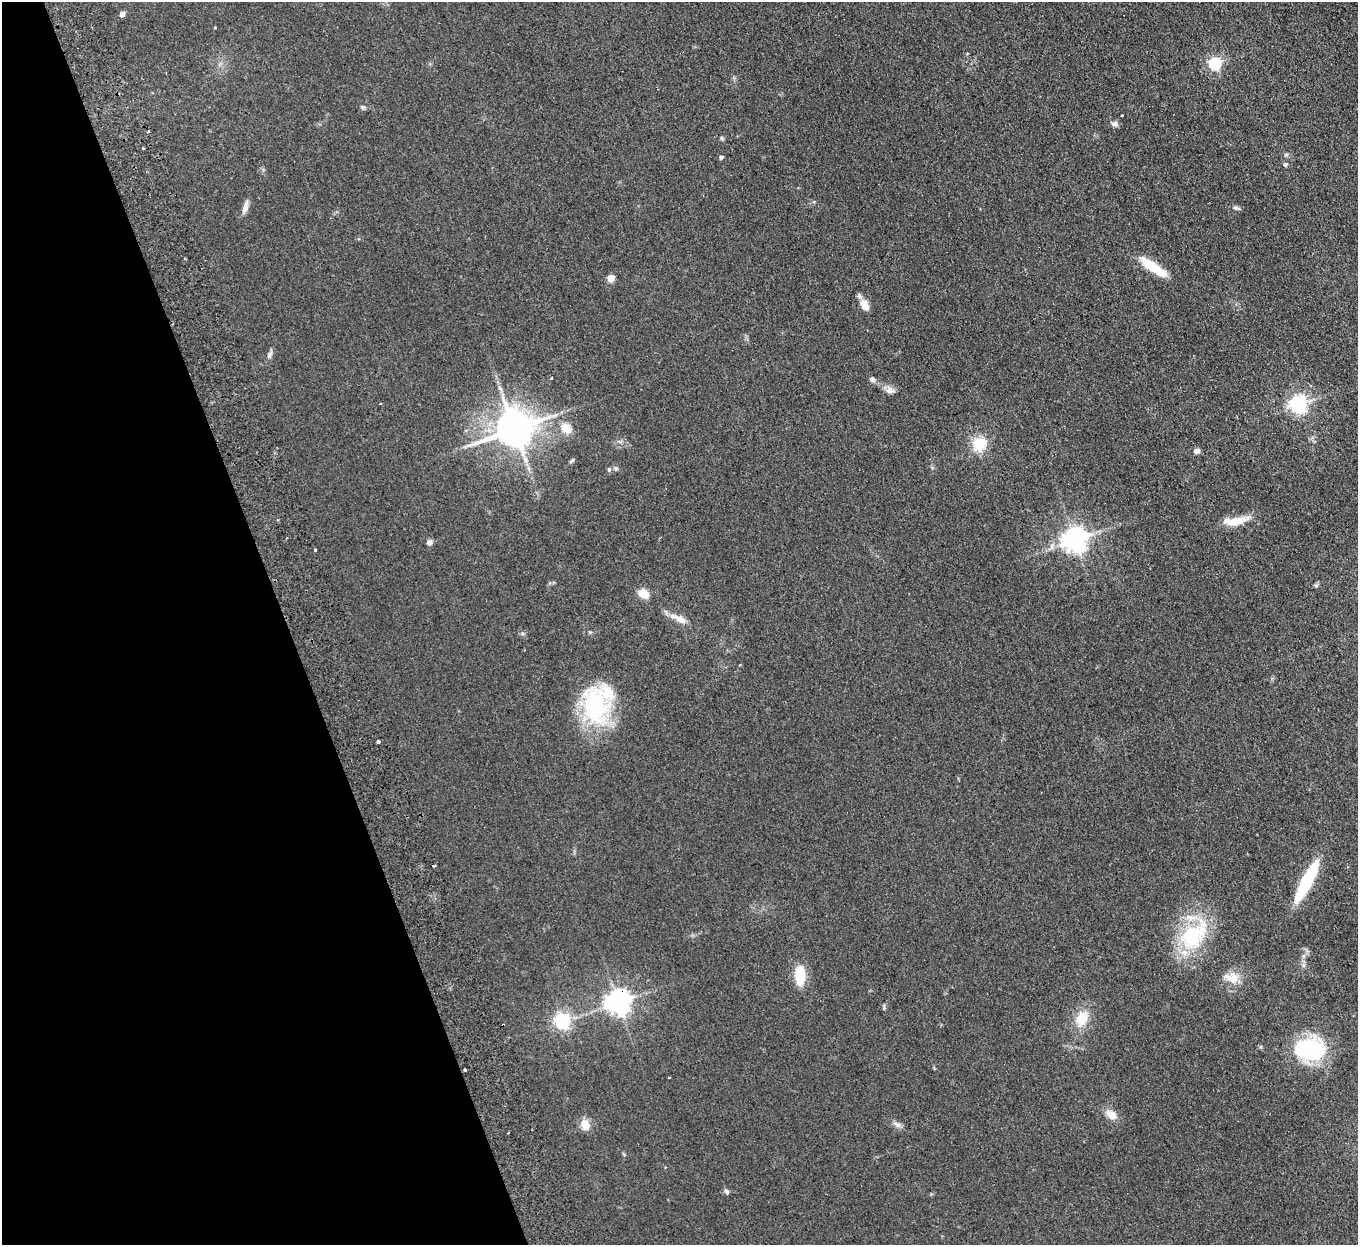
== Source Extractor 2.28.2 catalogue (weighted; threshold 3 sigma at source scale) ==
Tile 5 of 4 x 4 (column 1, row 2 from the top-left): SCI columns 56-1411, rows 2664-3906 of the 5532 x 5451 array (HDU 1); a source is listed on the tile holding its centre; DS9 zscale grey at full resolution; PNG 1360 x 1247 px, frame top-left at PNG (2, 2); no overlay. Shown black and unused: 21% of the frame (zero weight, under 2 of 3 exposures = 3% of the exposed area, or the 3 px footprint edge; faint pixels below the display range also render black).
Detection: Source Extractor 2.28.2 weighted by HDU 2 'WHT'; one run over the whole footprint, this tile lists its part. Background 0.103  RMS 0.011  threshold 0.0513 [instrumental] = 3 sigma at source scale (4.5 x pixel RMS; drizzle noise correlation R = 1.50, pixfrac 1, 0.05/0.05 arcsec/px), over >= 5 px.
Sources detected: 59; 2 cosmic-ray / hot-pixel residue — not listed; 3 inside a brighter listed object's ellipse — not listed separately; the other 54 listed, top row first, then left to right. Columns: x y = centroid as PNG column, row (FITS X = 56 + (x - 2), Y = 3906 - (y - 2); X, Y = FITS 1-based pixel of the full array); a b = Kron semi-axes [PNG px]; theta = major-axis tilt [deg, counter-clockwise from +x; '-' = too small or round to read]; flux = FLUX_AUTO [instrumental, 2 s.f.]
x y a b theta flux
122 14 5 4 - 6.9
1215 63 6 5 - 170
362 107 6 5 - 2
1122 115 3 3 - 1.8
1114 124 8 7 - 3.7
148 132 3 2 - 1
143 148 3 3 - 2.3
721 157 5 4 - 2.4
1285 164 5 4 - 2.7
245 207 16 6 72 6.5
1236 208 11 5 -12 2.5
1153 269 34 11 -40 29
611 278 5 4 - 20
865 306 14 8 -59 12
270 354 10 6 69 3.7
551 378 3 2 - 0.98
872 379 7 6 - 3.5
890 390 14 8 -6 6.1
1298 404 6 6 - 460
567 428 15 11 -39 14
514 429 11 10 - 3200
979 444 18 16 46 25
1197 451 5 4 - 7.7
572 460 8 4 41 1.8
528 468 7 4 -71 2.5
616 468 7 5 -44 2.1
609 469 6 5 - 1.7
1236 521 32 9 17 18
1074 540 8 7 - 1000
429 542 7 6 - 3.6
1316 586 6 4 -1 1.6
643 594 12 8 -26 15
678 618 26 7 -26 12
595 706 52 31 -73 110
378 741 3 3 - 8
434 866 3 3 - 6.5
1306 881 45 10 63 77
1194 936 47 28 50 85
1303 956 7 4 89 2.5
1303 965 7 4 -71 2.3
800 976 21 10 -89 32
1232 978 20 13 -18 15
618 1002 8 7 - 980
884 1007 9 3 -85 1.5
1082 1018 19 13 66 24
562 1021 6 6 - 330
503 1025 3 2 - 1
1310 1049 29 21 -4 100
465 1069 3 3 - 3
669 1078 3 3 - 2.1
1111 1114 13 9 -37 12
585 1124 11 8 -69 14
897 1124 12 6 -34 4.2
726 1192 7 5 -58 2.6
Overlapping masked pixels (flux is a lower limit): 2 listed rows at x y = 618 1002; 503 1025